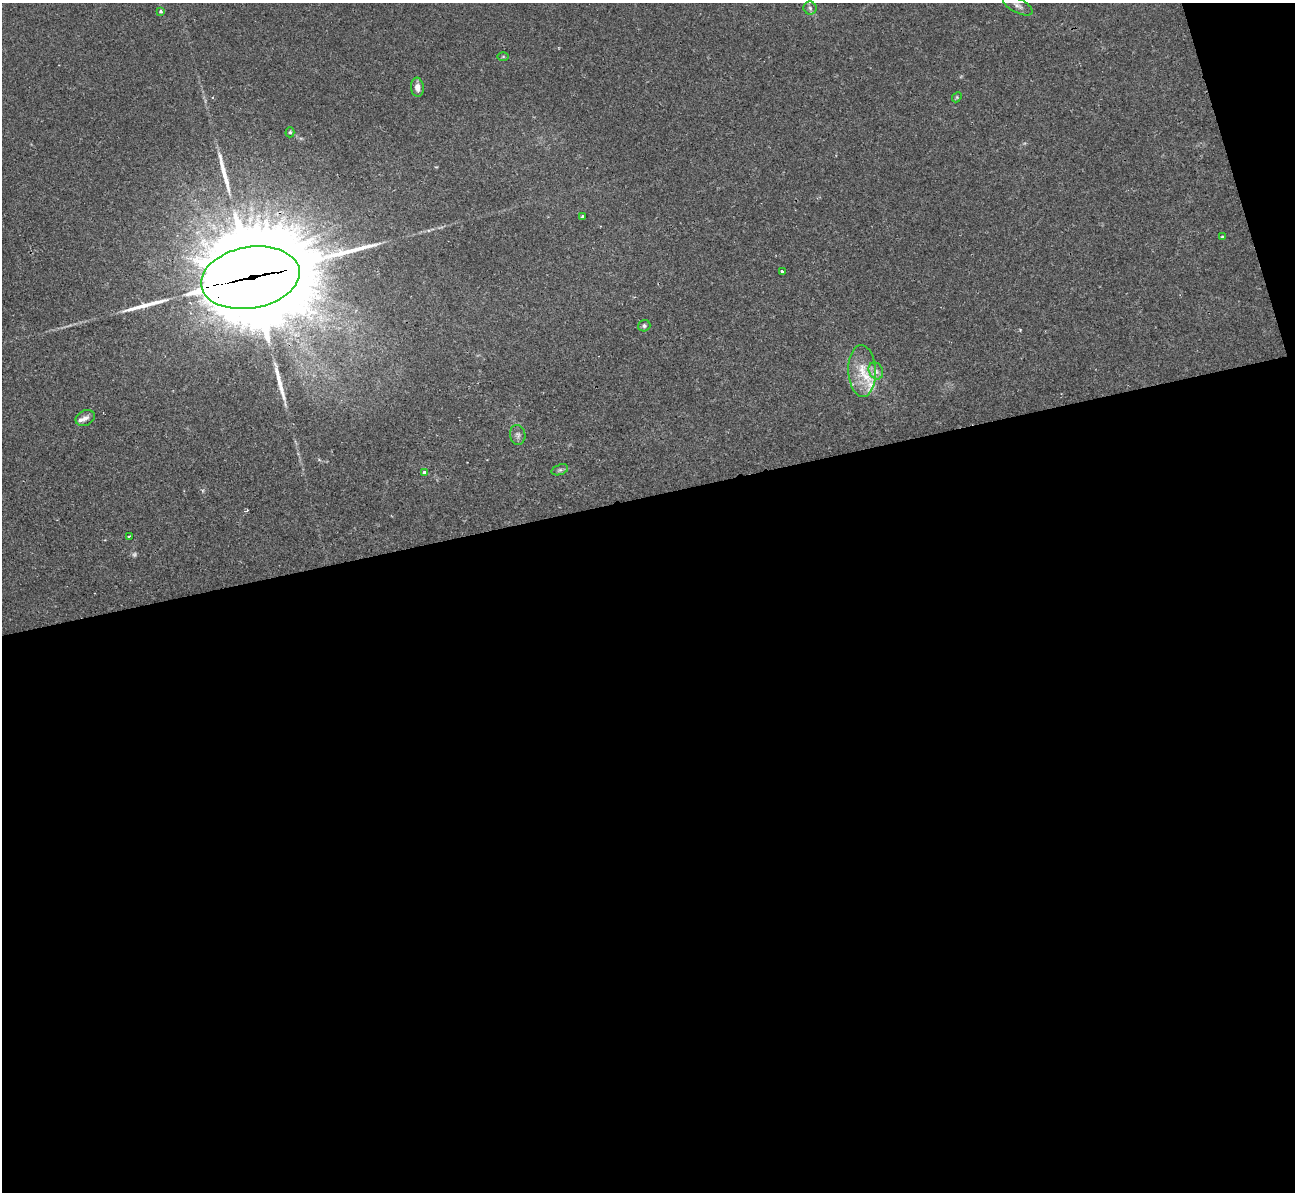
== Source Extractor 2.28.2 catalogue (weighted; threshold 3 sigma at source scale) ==
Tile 16 of 4 x 4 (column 4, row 4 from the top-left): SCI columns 3892-5184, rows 306-1495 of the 5236 x 5221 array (HDU 1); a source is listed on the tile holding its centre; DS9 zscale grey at full resolution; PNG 1297 x 1194 px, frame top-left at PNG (2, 3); each listed source drawn as its Kron ellipse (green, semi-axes under 4 px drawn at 4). Shown black and unused: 60% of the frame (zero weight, under 2 of 3 exposures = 3% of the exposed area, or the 3 px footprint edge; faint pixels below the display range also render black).
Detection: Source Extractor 2.28.2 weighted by HDU 2 'WHT'; one run over the whole footprint, this tile lists its part. Background 0.0213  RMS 0.0039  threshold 0.0176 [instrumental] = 3 sigma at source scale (4.5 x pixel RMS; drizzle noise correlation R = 1.50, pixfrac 1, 0.05/0.05 arcsec/px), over >= 5 px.
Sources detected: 27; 1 too faint to see at this stretch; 3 long thin detections or spike segments (spike, bleed or trail) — neither listed nor drawn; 4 inside a brighter listed object's ellipse — not listed separately; the other 19 listed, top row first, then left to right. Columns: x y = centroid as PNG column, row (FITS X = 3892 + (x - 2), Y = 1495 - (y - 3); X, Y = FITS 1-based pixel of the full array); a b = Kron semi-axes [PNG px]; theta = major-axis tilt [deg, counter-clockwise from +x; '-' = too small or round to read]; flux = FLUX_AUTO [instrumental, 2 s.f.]
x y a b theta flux
1018 6 16 7 -27 2
810 8 6 6 - 0.99
160 12 4 3 - 1
503 56 6 4 1 0.41
417 87 9 6 -84 2.6
957 97 6 4 48 0.47
290 132 5 4 - 0.61
582 216 3 3 - 0.45
1222 237 4 4 - 0.44
782 271 3 3 - 0.69
250 278 50 30 10 13000
644 326 6 5 - 0.87
862 371 26 13 -87 9
876 371 9 6 -62 1.8
85 418 10 7 24 1.5
518 435 10 7 -80 1.5
560 470 8 5 19 0.95
425 472 3 3 - 4
129 536 4 2 - 0.58
Overlapping masked pixels (flux is a lower limit): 1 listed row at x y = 250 278